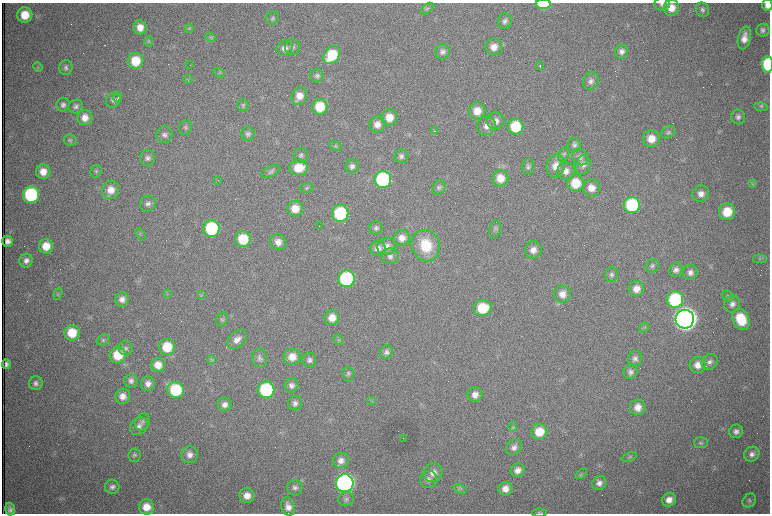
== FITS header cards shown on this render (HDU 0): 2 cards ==
NAXIS1  =                 1536 /fastest changing axis
NAXIS2  =                 1023 /next to fastest changing axis

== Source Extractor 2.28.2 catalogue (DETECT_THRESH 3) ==
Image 1536 x 1023 px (HDU 0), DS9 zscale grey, zoomed out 1/2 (1 PNG px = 2 x 2 image px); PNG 772 x 516 px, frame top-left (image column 1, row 1022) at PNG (2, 3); each listed source drawn as its Kron ellipse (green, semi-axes under 4 px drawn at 4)
Background 984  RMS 15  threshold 45.6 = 3 sigma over >= 5 px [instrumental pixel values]
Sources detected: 248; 63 cannot appear on this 1/2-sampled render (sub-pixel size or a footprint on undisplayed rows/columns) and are neither listed nor drawn; the other 185 listed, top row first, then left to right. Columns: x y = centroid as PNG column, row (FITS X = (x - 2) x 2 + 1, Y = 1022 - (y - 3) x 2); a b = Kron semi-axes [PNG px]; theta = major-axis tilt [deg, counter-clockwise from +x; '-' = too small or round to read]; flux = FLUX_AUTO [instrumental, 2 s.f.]
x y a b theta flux
543 4 7 5 0 1.1e+05
662 4 8 6 -1 1.1e+04
767 5 6 5 - 2.0e+04
671 8 8 7 - 3.5e+04
427 9 7 4 41 6.4e+03
702 10 7 6 - 9.6e+03
25 15 8 7 - 6.6e+04
272 18 7 6 - 7.0e+03
505 21 8 7 - 1.3e+04
140 27 7 6 - 3.1e+04
189 29 4 3 - 3.4e+03
763 30 7 6 - 1.1e+04
210 37 5 3 - 4.8e+03
744 38 11 6 78 2.9e+04
149 41 5 4 - 4.6e+03
292 47 8 7 - 1.1e+04
494 47 8 8 - 3.1e+04
284 48 8 7 - 1.9e+04
443 52 8 7 - 1.4e+04
622 52 7 6 - 1.6e+04
332 55 10 7 52 1.3e+05
135 61 8 8 - 8.9e+04
768 64 8 5 -88 2.1e+05
190 65 2 1 - 9.9e+04
540 66 2 2 - 5.9e+03
38 67 4 2 - 2.0e+03
66 68 7 6 - 1.0e+04
219 73 6 3 -29 4.3e+03
317 76 7 6 - 9.1e+03
188 79 5 3 - 3.5e+03
591 81 9 7 62 1.5e+04
299 96 9 7 66 3.6e+04
118 98 4 2 - 5.0e+03
113 100 8 6 55 1.1e+04
63 105 7 6 - 1.2e+04
243 105 6 5 - 6.5e+03
76 107 7 6 - 1.1e+04
320 107 8 7 - 9.4e+04
761 107 6 4 -8 6.0e+03
477 111 8 8 - 4.4e+04
389 117 8 8 - 4.4e+04
738 117 7 7 - 1.2e+04
85 118 7 7 - 3.0e+04
496 121 9 8 - 2.0e+04
377 124 8 8 - 2.4e+04
486 126 10 9 - 2.1e+04
185 127 7 6 - 9.0e+03
516 127 8 7 - 1.4e+05
434 131 3 2 - 3.4e+03
668 132 7 6 - 7.3e+03
248 134 7 6 - 9.9e+03
164 135 8 8 - 1.3e+04
651 139 8 8 - 4.6e+04
70 140 7 5 -7 6.5e+03
574 145 7 6 - 1.0e+04
335 146 6 3 -22 4.7e+03
564 154 8 5 64 7.8e+03
301 155 7 7 - 9.6e+03
401 156 7 6 - 1.0e+04
580 157 9 7 -50 1.3e+04
147 158 8 7 - 1.3e+04
583 165 9 7 78 1.8e+04
352 166 7 6 - 1.3e+04
556 166 12 9 75 3.9e+04
528 167 7 6 - 8.5e+03
299 168 9 8 - 7.3e+04
96 171 6 5 - 6.4e+03
271 171 10 5 28 9.3e+03
566 171 9 8 - 2.2e+04
43 172 7 7 - 3.6e+04
500 178 8 8 - 4.4e+04
383 179 8 8 - 4.9e+05
218 180 2 1 - 1.6e+03
576 183 8 8 - 8.6e+04
753 184 3 3 - 3.5e+03
439 187 7 6 - 8.9e+03
307 188 7 4 14 6.0e+03
591 188 8 8 - 3.6e+04
111 190 9 8 - 3.9e+04
701 194 8 8 - 2.1e+04
31 195 8 8 - 3.7e+05
148 204 8 7 - 1.4e+04
632 205 8 8 - 2.6e+05
295 208 8 7 - 4.8e+04
727 212 8 8 - 8.7e+04
340 213 8 8 - 2.8e+05
319 226 2 1 - 2.0e+03
211 228 8 8 - 2.9e+05
376 228 7 6 - 8.9e+03
495 229 9 5 77 8.8e+03
141 234 7 3 -54 3.8e+03
402 238 8 8 - 2.6e+04
243 239 8 7 - 1.1e+05
8 241 5 5 - 1.6e+04
278 242 8 8 - 2.5e+04
426 245 16 14 -69 1.2e+05
46 246 7 7 - 5.0e+04
387 246 9 8 - 2.7e+04
378 248 8 7 - 2.0e+04
533 250 8 8 - 2.5e+04
390 256 8 8 - 1.4e+04
760 259 7 4 -1 6.5e+03
26 261 7 6 - 1.7e+04
652 266 7 6 - 7.8e+03
676 270 7 6 - 1.3e+04
690 272 7 7 - 1.6e+04
611 275 7 6 - 9.7e+03
347 279 8 8 - 4.5e+05
636 289 7 7 - 2.9e+04
167 293 4 2 - 2.6e+03
58 294 6 4 73 5.2e+03
562 294 8 8 - 2.8e+04
201 295 4 3 - 3.0e+03
728 296 6 5 - 6.6e+03
122 299 7 6 - 1.8e+04
675 300 8 8 - 2.8e+05
732 304 8 8 - 1.8e+04
482 308 9 8 - 1.2e+05
332 318 7 7 - 3.8e+04
222 319 7 5 62 7.4e+03
685 319 9 9 - 4.9e+06
741 319 11 8 -65 1.2e+05
644 327 5 3 - 4.0e+03
72 333 8 7 - 8.4e+04
237 339 11 7 42 2.6e+04
103 340 7 5 19 6.4e+03
338 340 5 4 - 4.9e+03
167 347 8 8 - 9.4e+04
126 348 7 7 - 1.0e+04
386 352 7 6 - 1.2e+04
118 355 8 8 - 9.6e+04
292 357 8 8 - 4.0e+04
260 358 9 7 -82 1.4e+04
211 359 4 3 - 4.2e+03
635 359 8 7 - 1.3e+04
309 360 7 7 - 1.2e+04
709 362 8 7 - 1.4e+04
6 364 5 3 - 1.0e+04
158 365 7 7 - 3.8e+04
698 365 8 8 - 3.0e+04
630 372 7 6 - 1.2e+04
348 374 7 6 - 7.7e+03
131 381 7 6 - 1.2e+04
36 383 7 6 - 1.2e+04
148 384 7 6 - 1.8e+04
291 385 7 7 - 1.4e+04
176 390 9 8 - 2.0e+05
266 390 8 8 - 3.6e+05
475 395 7 7 - 2.3e+04
123 396 8 7 - 2.6e+04
372 401 4 2 - 2.7e+03
295 403 7 7 - 1.3e+04
225 404 7 7 - 1.8e+04
638 407 8 7 - 3.1e+04
142 422 9 7 59 1.3e+04
139 426 10 8 44 1.7e+04
513 427 5 3 - 4.2e+03
736 431 7 6 - 1.3e+04
539 432 8 8 - 7.0e+04
403 438 2 1 - 6.7e+02
701 443 7 5 3 6.2e+03
514 447 9 7 49 1.5e+04
752 454 8 7 - 1.5e+04
134 455 7 6 - 8.7e+03
190 455 8 8 - 2.1e+04
629 457 8 4 21 6.2e+03
341 460 8 7 - 2.1e+04
518 470 7 6 - 2.2e+04
433 473 9 9 - 2.8e+04
581 474 6 3 33 4.7e+03
429 480 8 8 - 1.6e+04
345 483 9 9 - 1.6e+06
599 483 7 6 - 1.7e+04
112 487 7 7 - 1.2e+04
295 488 8 7 - 1.2e+04
460 489 7 2 -23 4.0e+03
505 489 7 7 - 2.8e+04
247 496 7 7 - 3.0e+04
346 499 8 7 - 1.0e+04
669 500 7 6 - 2.7e+04
749 500 7 6 - 8.6e+03
146 507 7 7 - 4.8e+04
288 507 9 6 -74 2.4e+04
10 509 6 5 - 1.4e+04
540 513 7 3 1 4.1e+03
At the frame edge (FLAGS 8, measured only in part): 5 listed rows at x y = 543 4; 662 4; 767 5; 768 64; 540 513
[63 sub-pixel or undisplayed-footprint detections neither listed nor drawn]